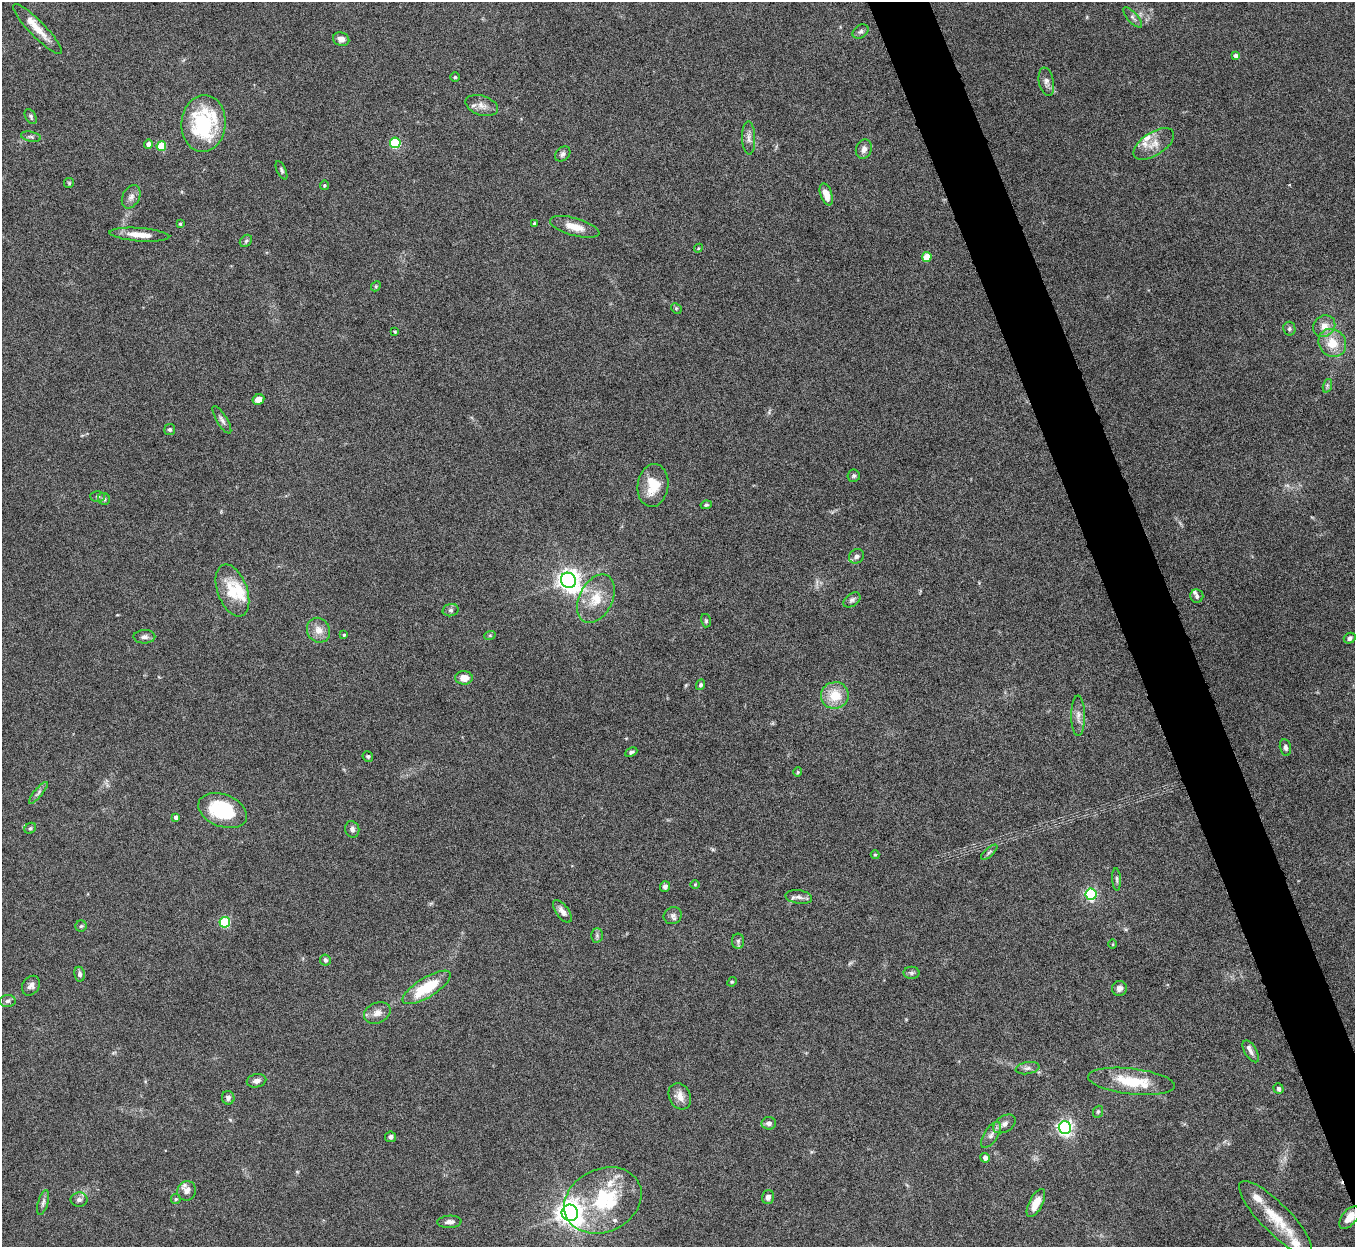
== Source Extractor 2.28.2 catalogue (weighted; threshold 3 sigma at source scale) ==
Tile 6 of 4 x 4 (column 2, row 2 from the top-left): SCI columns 1357-2709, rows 2638-3882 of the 5420 x 5404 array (HDU 1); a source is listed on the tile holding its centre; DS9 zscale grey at full resolution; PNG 1357 x 1249 px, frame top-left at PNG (2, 2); each listed source drawn as its Kron ellipse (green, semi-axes under 4 px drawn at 4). Shown black and unused: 4% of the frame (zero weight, under 8 of 16 exposures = <1% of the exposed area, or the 3 px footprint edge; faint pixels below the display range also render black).
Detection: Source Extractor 2.28.2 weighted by HDU 2 'WHT'; one run over the whole footprint, this tile lists its part. Background 0.167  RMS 0.005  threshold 0.0204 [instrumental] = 3 sigma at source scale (4.09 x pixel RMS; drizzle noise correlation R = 1.36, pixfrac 0.8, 0.05/0.05 arcsec/px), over >= 5 px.
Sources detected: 134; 2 too faint to see at this stretch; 2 inside a brighter object's white glare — neither listed nor drawn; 11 inside a brighter listed object's ellipse — not listed separately; the other 119 listed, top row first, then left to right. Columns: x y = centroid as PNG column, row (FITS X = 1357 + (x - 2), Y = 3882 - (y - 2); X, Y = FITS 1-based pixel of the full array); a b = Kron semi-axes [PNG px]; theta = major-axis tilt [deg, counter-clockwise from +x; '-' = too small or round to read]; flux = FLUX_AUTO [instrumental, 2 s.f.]
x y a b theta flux
1133 17 13 5 -48 1.5
37 29 34 8 -46 7
860 31 9 6 32 1.3
341 39 8 6 -17 2.6
1236 56 4 4 - 1.6
455 77 5 5 - 0.62
1046 82 14 7 -79 2.3
482 105 17 9 -18 3.8
31 116 8 5 -59 0.91
204 124 28 22 86 42
31 137 10 5 -11 1
749 138 16 6 -88 2.4
395 143 5 5 - 33
148 144 4 4 - 2.4
1154 144 23 11 33 5.8
161 146 5 5 - 16
864 149 10 7 69 2.2
563 154 8 6 40 1.3
281 170 10 4 -65 1
69 183 5 5 - 0.51
324 185 5 4 - 0.63
826 194 11 6 -71 4.7
131 197 12 8 63 2.3
534 223 4 3 - 0.6
180 224 4 3 - 0.45
575 227 25 9 -16 6.3
139 235 30 6 -4 6.7
246 241 7 5 44 0.9
698 248 4 4 - 0.45
927 257 5 4 - 12
376 286 5 4 - 0.59
676 308 6 4 -46 0.57
1324 326 12 10 39 4
1289 329 7 6 - 0.94
395 332 3 3 - 0.54
1332 343 15 13 -47 9.1
1327 386 7 4 73 0.88
258 399 6 5 - 4.5
222 420 16 5 -59 1.8
170 429 5 5 - 0.92
854 476 6 6 - 0.98
653 485 21 15 82 12
98 496 7 5 0 0.89
104 499 6 6 - 1
706 505 6 4 10 0.72
856 556 8 6 38 1.5
569 580 8 7 - 330
232 590 27 15 -70 14
1197 596 7 6 - 1.1
596 599 26 16 63 11
852 600 9 6 36 1.3
451 610 8 6 14 1.2
706 621 7 5 -76 0.76
318 630 13 11 -61 4.4
344 635 3 3 - 0.56
490 635 6 3 19 0.53
144 637 11 6 1 1.7
1350 638 6 5 - 1.2
464 678 8 7 - 4.6
701 685 5 4 - 1
835 695 14 13 - 10
1078 716 20 7 -90 3.2
1285 748 8 5 -78 1.3
631 752 6 4 25 0.94
368 756 5 5 - 0.82
798 772 4 4 - 0.57
38 793 13 4 50 1.4
223 811 25 16 -21 30
176 817 4 4 - 1.9
30 828 6 5 - 0.88
352 829 8 7 - 1.7
989 852 10 4 42 1
875 855 4 4 - 0.51
1117 879 11 4 -87 1
695 884 5 3 - 0.39
665 886 5 5 - 1.5
1091 894 6 5 - 59
799 897 13 6 -7 2.2
562 911 13 6 -54 2.6
673 916 9 8 - 1.7
225 922 5 5 - 30
81 926 6 5 - 0.73
597 935 7 6 - 1
738 941 7 6 - 1.3
1113 944 4 3 - 0.39
325 960 6 5 - 1.2
912 973 8 6 0 1.1
80 974 7 5 -80 1.3
732 982 5 4 - 0.54
31 986 10 8 53 2
427 987 27 10 32 20
1119 988 7 7 - 2.1
7 1001 8 6 4 1.3
377 1013 14 10 24 3.4
1251 1051 12 6 -59 1.9
1027 1068 12 6 9 1.7
257 1081 10 6 11 2.1
1131 1081 44 13 -6 18
1279 1089 5 5 - 0.93
680 1096 14 10 -63 4.2
228 1098 7 6 - 1.4
1098 1112 6 4 68 0.71
769 1123 7 6 - 2
1004 1124 12 8 32 2.5
1065 1128 6 6 - 140
991 1135 15 7 57 2.4
391 1137 5 5 - 1.4
985 1158 5 4 - 2.2
187 1191 10 9 - 2.7
768 1197 7 6 - 2
176 1199 5 5 - 0.61
79 1200 8 7 - 1.4
603 1200 40 31 25 35
43 1202 12 5 74 1.4
1036 1203 15 7 63 6.7
570 1213 8 8 - 370
1349 1217 13 7 50 4.9
1276 1218 50 14 -46 18
449 1222 12 6 3 2.2
Overlapping masked pixels (flux is a lower limit): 1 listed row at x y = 1349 1217